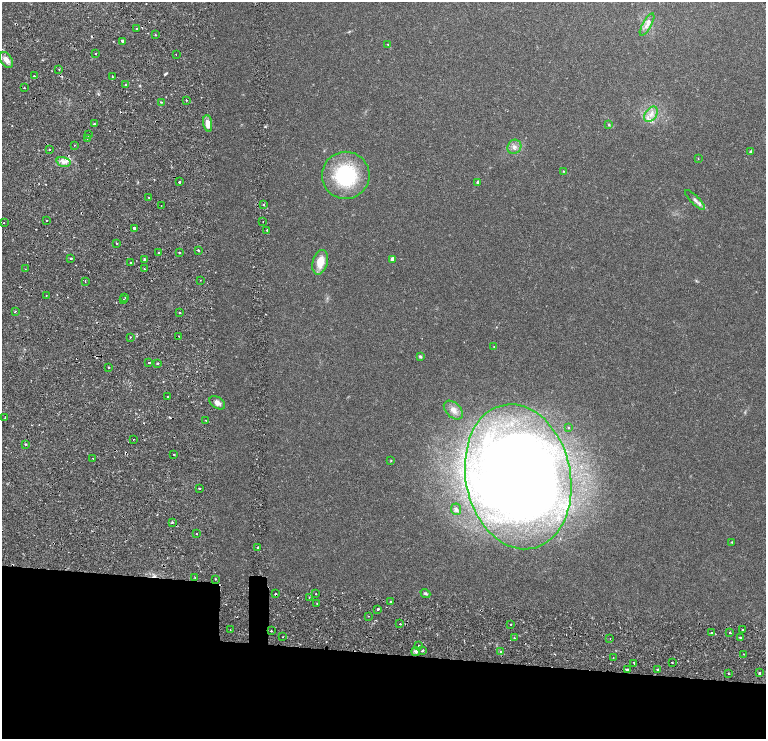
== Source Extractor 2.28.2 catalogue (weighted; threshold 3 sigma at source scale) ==
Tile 10 of 4 x 3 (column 2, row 3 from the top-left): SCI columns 1815-3341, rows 134-1607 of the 6634 x 4695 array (HDU 1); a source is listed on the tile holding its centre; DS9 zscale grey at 2 x 2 block average (1 PNG px = mean of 2 x 2 image px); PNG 768 x 741 px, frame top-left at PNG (2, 2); each listed source drawn as its Kron ellipse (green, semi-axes under 4 px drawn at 4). Shown black and unused: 14% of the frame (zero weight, under 2 of 4 exposures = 5% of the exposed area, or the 3 px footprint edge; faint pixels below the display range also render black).
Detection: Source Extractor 2.28.2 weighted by HDU 2 'WHT'; one run over the whole footprint, this tile lists its part. Background 0.0253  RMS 0.0041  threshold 0.0185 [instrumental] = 3 sigma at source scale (4.5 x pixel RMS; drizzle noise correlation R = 1.50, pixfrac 1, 0.0396/0.0396 arcsec/px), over >= 5 px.
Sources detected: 130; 1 too faint to see at this stretch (2 x 2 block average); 11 cosmic-ray / hot-pixel residue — neither listed nor drawn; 2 inside a brighter listed object's ellipse — not listed separately; the other 116 listed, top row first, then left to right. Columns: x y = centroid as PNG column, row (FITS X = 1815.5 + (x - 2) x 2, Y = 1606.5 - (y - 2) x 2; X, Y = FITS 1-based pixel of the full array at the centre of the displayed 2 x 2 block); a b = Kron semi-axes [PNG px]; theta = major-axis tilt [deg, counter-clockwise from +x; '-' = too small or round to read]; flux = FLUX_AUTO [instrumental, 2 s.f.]
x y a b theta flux
647 25 12 4 60 4
137 29 2 2 - 2.6
155 35 2 2 - 1.5
123 41 3 2 - 7.9
388 45 3 2 - 0.54
96 53 2 2 - 3
176 54 2 2 - 0.73
6 60 9 5 -58 4.7
59 69 3 2 - 0.46
34 76 2 2 - 1.6
112 77 2 2 - 0.64
125 85 2 2 - 1.1
24 88 2 2 - 1.6
186 100 2 2 - 2.7
161 102 2 2 - 0.74
651 114 8 5 56 4.9
208 123 8 4 -80 7.3
94 124 2 2 - 0.89
609 125 3 2 - 0.61
88 135 2 2 - 0.65
87 138 2 2 - 0.43
75 145 2 2 - 0.48
514 147 7 6 - 3.3
49 149 2 2 - 0.36
751 152 3 3 - 1.5
698 158 3 2 - 0.35
64 162 7 5 -15 3.7
563 171 3 2 - 0.47
346 175 24 23 - 61
179 182 2 2 - 1.6
478 182 3 3 - 1.2
149 197 2 2 - 1.2
695 200 13 3 -45 2.9
263 205 2 2 - 1.4
161 206 2 2 - 0.73
46 220 2 2 - 0.66
263 222 2 2 - 0.27
4 223 2 2 - 0.81
134 228 2 2 - 3.6
267 230 2 2 - 0.54
117 243 3 2 - 0.54
198 250 2 2 - 3.7
180 252 2 2 - 0.71
158 253 2 2 - 1.7
71 258 2 2 - 1.1
145 259 2 2 - 2.7
392 259 4 4 - 2.8
320 262 12 7 75 11
130 263 2 2 - 1.2
25 269 2 2 - 0.3
144 269 2 2 - 0.76
200 280 2 2 - 0.3
85 281 2 2 - 0.56
46 295 2 2 - 0.39
125 298 2 2 - 0.55
123 300 2 2 - 0.89
15 311 2 2 - 1.7
180 313 2 2 - 0.71
179 336 2 2 - 0.32
130 337 2 2 - 1.9
494 346 2 2 - 0.31
420 356 4 4 - 1
149 362 2 2 - 2.4
157 364 2 2 - 3.6
108 367 2 2 - 1.7
167 396 2 2 - 1.6
217 403 8 5 -34 3.6
453 410 11 7 -44 4.7
5 418 2 2 - 0.56
206 420 2 2 - 0.46
569 428 3 3 - 0.52
133 439 2 2 - 1.9
26 444 2 2 - 0.64
174 454 2 2 - 1.8
93 458 2 2 - 2
391 460 3 2 - 0.5
518 477 73 52 -79 790
200 488 2 2 - 1.1
456 509 6 5 - 2.1
172 522 3 2 - 1.2
196 534 2 2 - 1.1
732 542 4 2 - 0.47
257 547 2 2 - 4.9
195 577 2 2 - 0.74
215 579 3 2 - 0.42
425 593 5 3 - 1.2
276 594 2 2 - 2.2
315 594 2 2 - 0.4
309 597 2 2 - 0.69
390 601 2 2 - 2.6
317 604 2 2 - 0.5
378 609 2 2 - 2.4
368 616 2 2 - 0.39
400 624 2 2 - 1.4
510 624 2 2 - 1.3
230 630 2 2 - 0.33
743 630 2 2 - 3.2
271 631 2 2 - 2.5
730 632 2 2 - 3.3
711 633 2 2 - 0.74
283 637 2 2 - 0.41
740 637 2 2 - 1.6
514 638 2 2 - 0.81
610 638 2 2 - 0.39
419 645 2 2 - 0.7
423 650 2 2 - 1.8
415 651 4 4 - 2
501 652 2 2 - 5.2
744 654 2 2 - 0.36
613 658 2 2 - 0.39
672 662 2 2 - 0.73
634 663 2 2 - 2.7
627 669 2 2 - 5
658 670 2 2 - 1.4
728 673 2 2 - 0.63
759 673 2 2 - 4.7
Overlapping masked pixels (flux is a lower limit): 2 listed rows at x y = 276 594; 501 652
Diffuse or blended objects may show on this block-average render without a row.